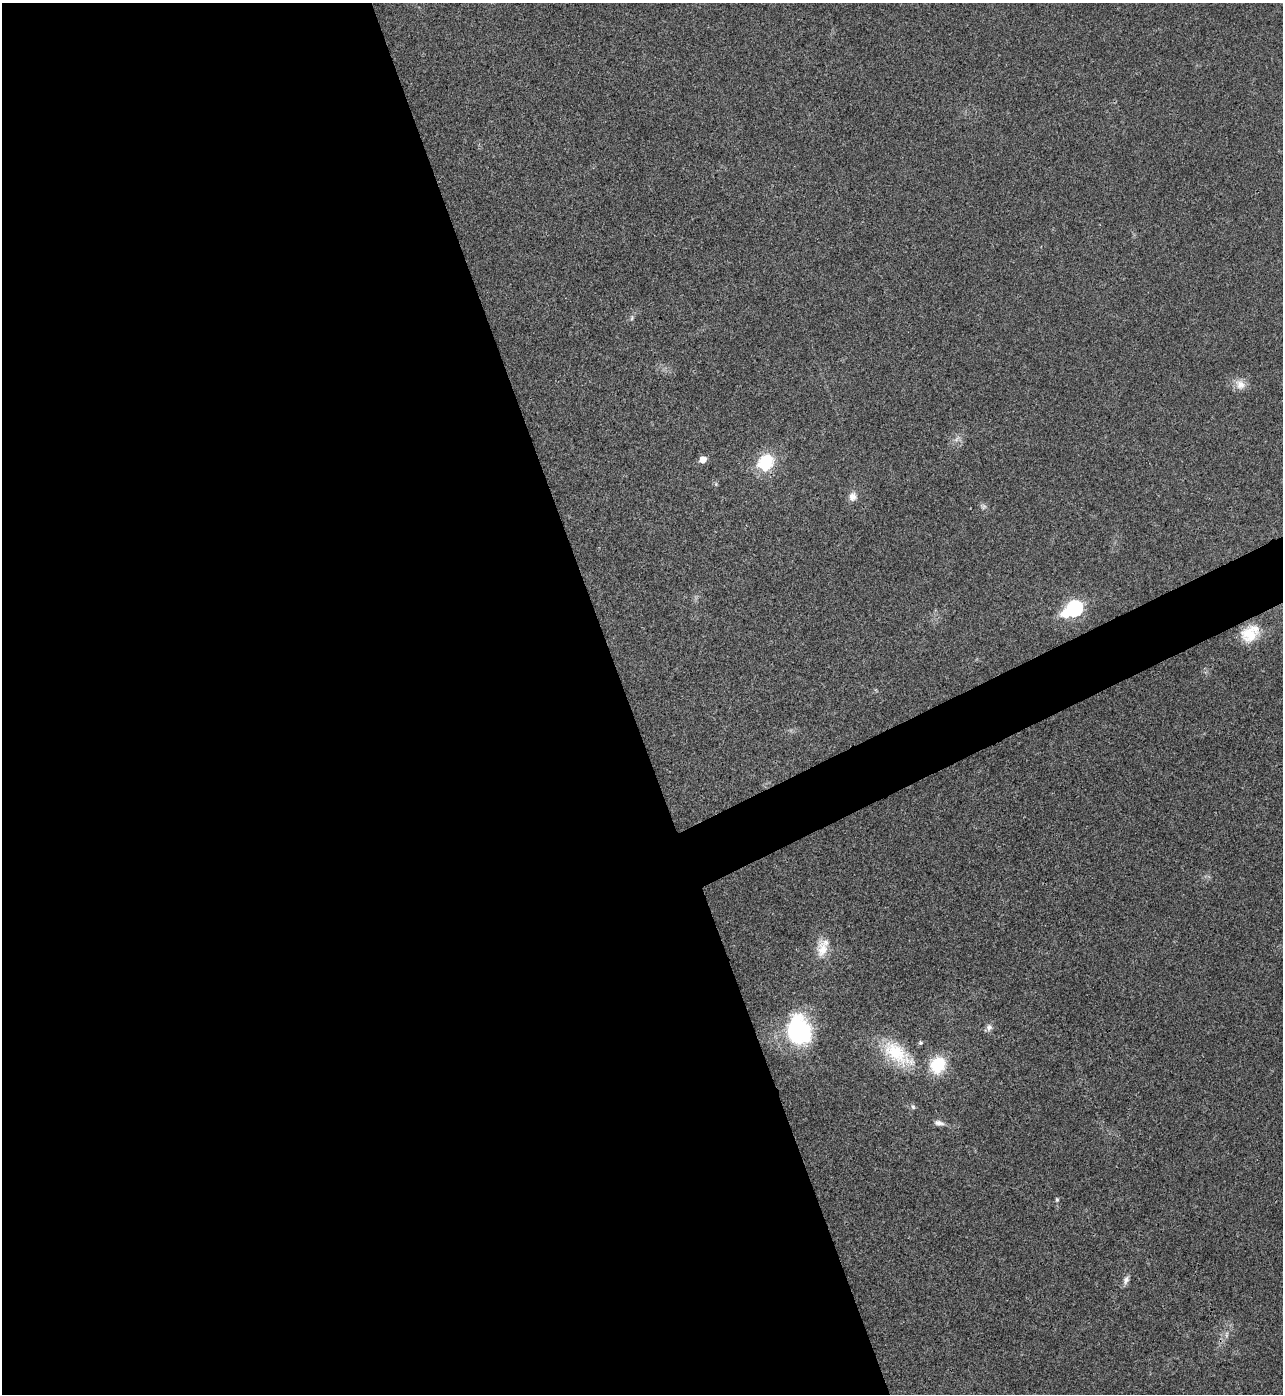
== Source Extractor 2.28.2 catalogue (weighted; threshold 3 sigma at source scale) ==
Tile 9 of 4 x 4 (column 1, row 3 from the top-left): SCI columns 285-1565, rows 1394-2785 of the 5563 x 5574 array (HDU 1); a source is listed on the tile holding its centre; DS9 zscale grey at full resolution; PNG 1285 x 1396 px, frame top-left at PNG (2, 3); no overlay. Shown black and unused: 51% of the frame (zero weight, under 3 of 4 exposures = <1% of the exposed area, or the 3 px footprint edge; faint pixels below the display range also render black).
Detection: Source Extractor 2.28.2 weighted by HDU 2 'WHT'; one run over the whole footprint, this tile lists its part. Background 0.0211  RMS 0.0042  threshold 0.0189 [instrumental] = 3 sigma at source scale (4.5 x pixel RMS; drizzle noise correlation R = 1.50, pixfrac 1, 0.05/0.05 arcsec/px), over >= 5 px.
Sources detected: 20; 1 too faint to see at this stretch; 1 inside a brighter object's white glare — not listed; the other 18 listed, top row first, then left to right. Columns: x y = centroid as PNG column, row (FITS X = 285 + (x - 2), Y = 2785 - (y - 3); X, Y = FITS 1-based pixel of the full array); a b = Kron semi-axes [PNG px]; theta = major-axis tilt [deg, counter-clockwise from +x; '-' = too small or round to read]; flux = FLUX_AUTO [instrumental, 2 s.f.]
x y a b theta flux
632 318 8 4 82 0.74
1240 384 15 12 -50 4
703 459 6 5 - 4.1
766 462 9 8 - 31
853 497 11 10 - 2.8
984 507 7 5 31 0.91
1074 608 8 7 - 69
1249 634 21 21 - 11
822 950 24 15 -85 7.2
989 1027 10 8 78 1.8
799 1030 36 28 -75 42
920 1043 5 5 - 0.76
897 1053 49 22 -37 23
938 1065 17 15 64 16
913 1107 7 5 -73 0.86
939 1123 14 6 -11 2
1057 1199 6 5 - 0.65
1126 1280 12 7 65 1.8